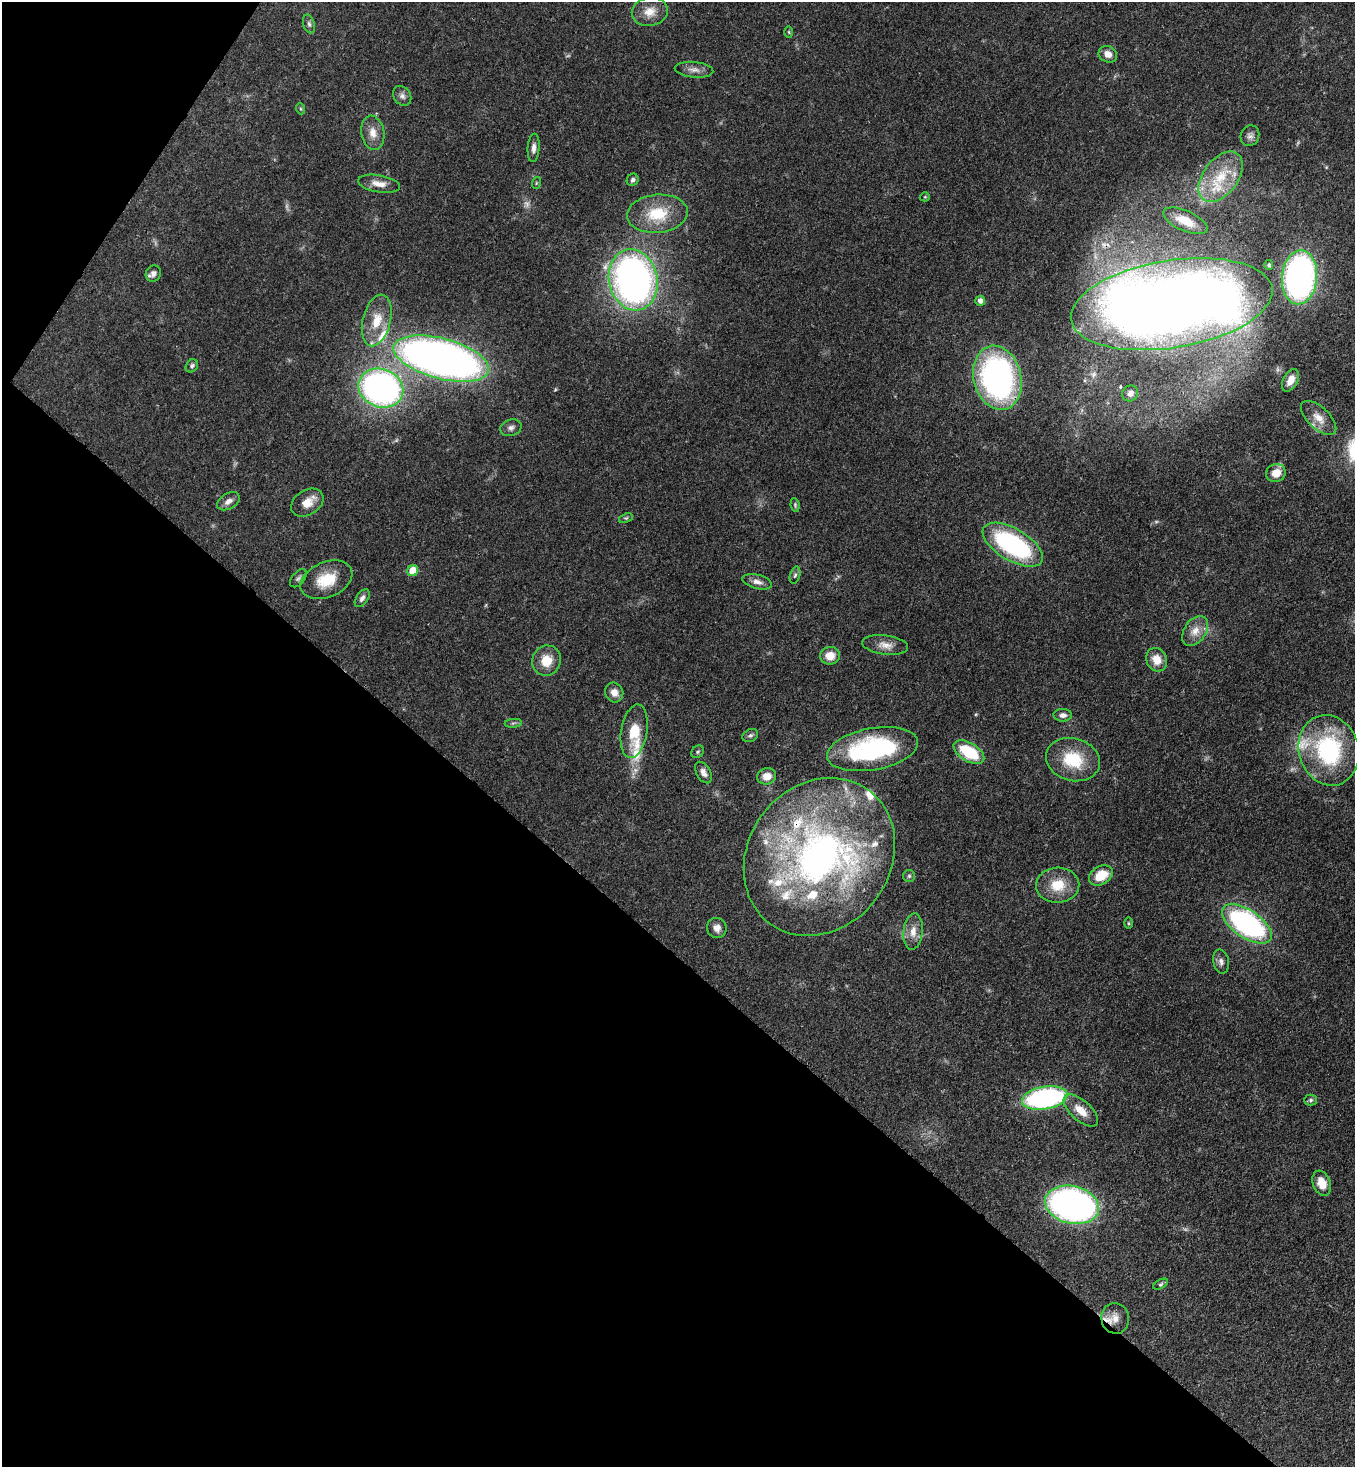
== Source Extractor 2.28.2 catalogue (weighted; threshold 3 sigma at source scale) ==
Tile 9 of 4 x 4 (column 1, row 3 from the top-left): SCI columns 366-1718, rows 1525-2989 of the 6003 x 5980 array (HDU 1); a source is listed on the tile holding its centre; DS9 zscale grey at full resolution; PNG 1357 x 1469 px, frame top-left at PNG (2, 2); each listed source drawn as its Kron ellipse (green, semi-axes under 4 px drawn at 4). Shown black and unused: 38% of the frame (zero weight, under 3 of 4 exposures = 7% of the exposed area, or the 3 px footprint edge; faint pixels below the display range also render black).
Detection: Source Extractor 2.28.2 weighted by HDU 2 'WHT'; one run over the whole footprint, this tile lists its part. Background 0.0899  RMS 0.0041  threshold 0.0183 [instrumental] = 3 sigma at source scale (4.5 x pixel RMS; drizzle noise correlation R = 1.50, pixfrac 1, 0.05/0.05 arcsec/px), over >= 5 px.
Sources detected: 98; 5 too faint to see at this stretch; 1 inside a brighter object's white glare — neither listed nor drawn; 15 inside a brighter listed object's ellipse — not listed separately; the other 77 listed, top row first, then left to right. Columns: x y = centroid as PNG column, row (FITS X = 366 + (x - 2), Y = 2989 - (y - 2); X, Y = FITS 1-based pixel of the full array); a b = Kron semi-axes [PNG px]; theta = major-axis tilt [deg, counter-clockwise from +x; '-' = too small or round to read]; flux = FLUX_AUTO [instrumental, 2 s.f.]
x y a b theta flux
650 12 18 14 9 5.8
309 24 9 5 -74 1.1
789 32 6 4 -88 0.47
1108 54 9 8 - 3
694 70 19 8 -5 2.8
402 96 10 8 -52 1.8
301 109 6 3 -71 0.43
373 133 17 11 -81 4.7
1250 136 10 9 - 1.9
534 148 14 6 86 2.1
1221 177 28 17 53 16
633 180 6 5 - 1.1
536 183 6 3 72 0.47
379 184 21 8 -10 4
925 197 5 4 - 0.47
657 214 30 19 5 16
1185 221 24 10 -24 8.7
1269 265 5 4 - 0.65
153 274 8 7 - 1.9
1299 277 27 17 85 130
633 280 31 24 -78 190
980 301 5 5 - 2
1172 304 102 43 9 670
377 320 26 14 76 9.5
441 359 49 20 -15 330
192 366 7 5 51 1.1
997 378 32 23 -76 120
1290 380 12 7 62 4
381 388 23 19 -19 150
1130 393 8 7 - 2.2
1319 418 22 11 -43 4.8
511 428 11 8 16 1.7
1276 473 10 9 - 5.2
228 501 12 7 30 2.6
307 503 17 12 32 5.2
795 505 7 4 -83 0.61
626 518 7 4 23 0.62
1013 545 34 16 -31 57
413 571 5 5 - 9.8
795 575 8 5 73 0.85
298 578 10 6 49 1.2
326 580 27 17 23 12
757 582 15 7 -14 2.4
362 598 10 5 55 1.6
1195 631 16 11 56 4.7
885 645 23 9 -7 4.1
830 656 10 9 - 5.3
1157 660 12 10 -63 5.4
546 661 15 14 - 7.4
614 692 10 9 - 3.1
1063 715 9 6 -2 1.8
513 723 9 3 4 0.76
634 731 27 13 80 10
750 736 8 6 30 0.99
872 749 46 21 10 59
1329 750 36 30 -73 48
698 752 7 5 46 0.75
969 752 17 9 -31 18
1073 760 27 21 -16 18
703 772 12 7 -59 2.1
767 776 9 8 - 3.8
819 857 83 71 53 180
1101 875 13 9 30 8.9
909 876 6 6 - 0.77
1058 885 21 17 2 10
1128 923 5 3 - 0.49
1247 924 28 14 -34 93
717 928 10 9 - 2.6
913 931 18 9 85 4.5
1221 962 12 8 -80 2
1045 1098 23 11 10 75
1311 1100 6 5 - 0.77
1081 1111 21 10 -42 6.3
1322 1183 13 8 -69 5.4
1072 1205 27 18 -13 160
1161 1284 8 4 27 0.75
1115 1318 15 14 - 4.6
Overlapping masked pixels (flux is a lower limit): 4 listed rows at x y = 1172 304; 997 378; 819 857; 1115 1318
Isophote crosses this tile's border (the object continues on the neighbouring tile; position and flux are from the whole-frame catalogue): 1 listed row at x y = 1172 304